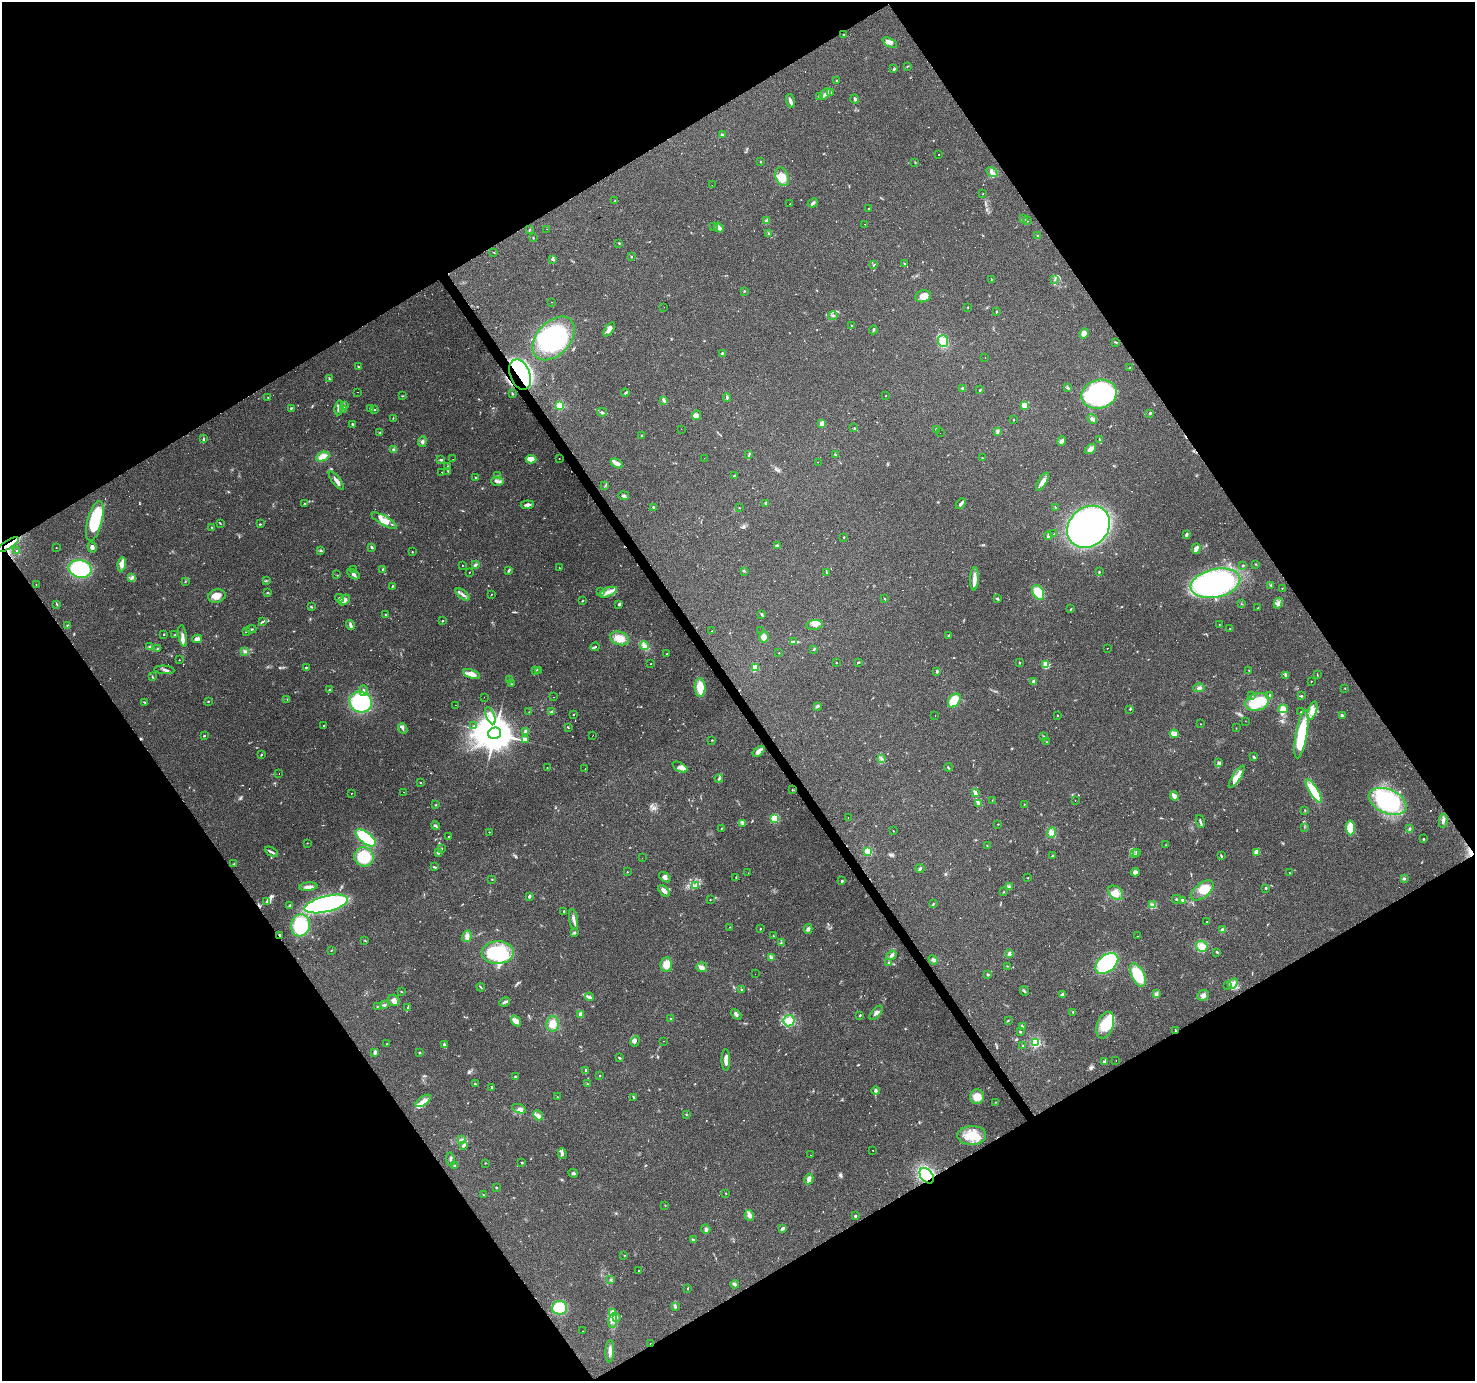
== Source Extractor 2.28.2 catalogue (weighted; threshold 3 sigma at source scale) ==
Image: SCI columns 1-5891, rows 178-5690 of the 5891 x 5804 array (HDU 1 of 3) = the unmasked area's bounding box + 8 px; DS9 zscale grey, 4 x 4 block average (1 PNG px = mean of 4 x 4 image px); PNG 1477 x 1383 px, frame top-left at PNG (2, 2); each listed source drawn as its Kron ellipse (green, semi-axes under 4 px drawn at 4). Shown black and unused: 49% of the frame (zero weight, under 2 of 3 exposures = <1% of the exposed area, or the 3 px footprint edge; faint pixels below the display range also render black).
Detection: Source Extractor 2.28.2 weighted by HDU 2 'WHT'. Background 0.0956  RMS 0.0068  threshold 0.0306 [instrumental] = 3 sigma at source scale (4.5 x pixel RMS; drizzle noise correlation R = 1.50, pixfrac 1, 0.0396/0.0396 arcsec/px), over >= 5 px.
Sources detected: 740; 6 too faint to see at this stretch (4 x 4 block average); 4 inside a brighter object's white glare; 69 cosmic-ray / hot-pixel residue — neither listed nor drawn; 12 coinciding with a brighter row at this scale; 47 inside a brighter listed object's ellipse — not listed separately; of the other 602, all 500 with FLUX_AUTO >= 1.34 (the completeness limit of this list) listed and drawn (102 fainter detections not listed), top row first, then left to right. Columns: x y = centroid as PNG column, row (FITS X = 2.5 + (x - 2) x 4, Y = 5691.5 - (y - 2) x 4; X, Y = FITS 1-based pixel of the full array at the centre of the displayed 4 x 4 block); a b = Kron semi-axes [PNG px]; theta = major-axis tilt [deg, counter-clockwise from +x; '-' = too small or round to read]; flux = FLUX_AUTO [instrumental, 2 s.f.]
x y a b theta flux
843 35 3 2 - 3.6
890 43 8 4 -26 20
907 66 3 2 - 2.3
894 69 4 2 - 5.6
837 81 2 2 - 1.9
831 92 2 2 - 2.1
825 94 6 3 46 13
819 97 3 2 - 4.3
855 99 4 3 - 6.6
790 101 7 3 -75 12
722 135 2 2 - 15
939 155 2 2 - 5.8
761 162 2 2 - 2.3
915 162 2 2 - 1.6
992 172 6 3 -30 15
782 177 9 6 -66 57
712 185 2 2 - 3.2
983 193 2 2 - 1.5
615 201 2 2 - 2.4
813 203 5 3 - 8
790 204 2 2 - 2.6
869 208 2 2 - 1.8
1024 218 2 2 - 1.6
766 221 4 3 - 8.6
1027 221 2 2 - 1.6
865 224 2 2 - 1.5
714 226 2 2 - 1.9
719 228 5 3 - 14
529 229 3 2 - 3.2
547 229 2 2 - 3.9
769 233 3 2 - 3.6
1038 236 2 2 - 3.8
533 238 2 2 - 2.5
619 243 3 2 - 3.4
494 252 3 2 - 1.6
631 256 2 2 - 3.2
553 259 4 3 - 6.5
904 263 2 2 - 2.5
874 265 3 2 - 3.1
991 279 2 2 - 1.6
1055 280 4 2 - 3.2
744 291 2 2 - 1.5
923 296 8 6 12 36
552 302 2 2 - 1.7
664 307 2 2 - 1.4
968 307 2 2 - 1.6
996 312 2 2 - 2
833 315 5 2 - 4.4
851 325 2 2 - 2
609 329 8 3 55 18
873 330 4 2 - 5
1084 333 5 4 - 20
554 338 25 16 47 380
943 341 6 5 - 39
1116 342 3 2 - 3.2
723 354 3 2 - 11
985 357 2 2 - 7.3
358 367 2 2 - 2.9
1130 368 4 2 - 1.9
520 375 16 10 -67 1200
329 378 2 2 - 3
1067 387 4 2 - 4.3
963 388 3 2 - 7.5
980 390 4 2 - 4.1
357 392 2 2 - 38
512 393 2 2 - 1.6
625 393 4 2 - 4.5
1099 394 18 14 14 690
403 396 2 2 - 2.4
886 396 2 2 - 1.8
268 397 3 2 - 2.4
727 398 4 2 - 5
664 401 4 2 - 4.4
560 405 2 2 - 320
1025 405 2 2 - 150
345 406 2 2 - 2.6
291 408 3 2 - 3.5
339 408 7 3 81 25
370 408 3 2 - 1.8
343 409 2 2 - 1.6
374 410 2 2 - 2.5
602 412 5 2 - 5.6
1150 413 3 2 - 5.9
697 415 5 4 - 13
393 418 2 2 - 1.9
1092 419 5 3 - 13
1013 420 2 2 - 1.8
822 424 2 2 - 77
353 425 2 2 - 3.2
854 428 2 2 - 1.7
681 429 2 2 - 1.3
936 429 2 2 - 3
997 431 3 3 - 5.1
380 433 2 2 - 1.7
940 433 2 2 - 1.6
642 435 3 2 - 2.4
203 439 4 2 - 4.6
1099 439 3 2 - 4
1062 441 5 3 - 8
422 442 5 3 - 10
1090 449 6 3 37 29
394 450 4 3 - 6.8
835 454 2 2 - 4.4
749 455 2 2 - 2.2
323 457 7 4 24 34
559 458 2 2 - 4.7
704 458 2 2 - 2.3
982 458 2 2 - 2.8
453 459 2 2 - 2.5
531 459 5 3 - 40
441 460 4 2 - 6.1
818 462 2 2 - 4.1
617 463 6 3 -28 29
447 466 2 2 - 2.6
448 471 2 2 - 1.7
442 472 2 2 - 5.8
498 476 2 2 - 2.6
734 476 2 2 - 5.6
476 478 2 2 - 2.9
336 480 11 3 -53 18
497 481 6 3 -5 13
1042 482 10 4 58 23
605 486 2 2 - 1.4
624 496 5 3 - 8.9
766 503 2 2 - 12
304 504 3 2 - 2.2
961 504 6 2 49 16
527 505 6 3 6 13
653 507 2 2 - 5.8
1055 507 2 2 - 4.2
739 508 2 2 - 1.6
95 521 20 7 75 250
384 521 14 4 -30 50
220 523 2 2 - 2.2
260 524 2 2 - 1.8
212 527 3 2 - 2.8
1088 527 23 19 43 1500
1054 534 2 2 - 16
1186 535 4 2 - 9.3
1048 536 4 3 - 6.3
844 537 2 2 - 2.2
8 545 12 4 32 39
777 546 3 2 - 13
92 547 5 3 - 11
372 547 3 2 - 5.7
56 548 2 2 - 1.5
1196 549 5 3 - 17
17 551 3 2 - 2.7
320 551 2 2 - 2.8
412 552 2 2 - 2.3
122 564 7 3 83 34
1255 564 3 2 - 2.3
463 565 2 2 - 1.6
475 565 3 2 - 7.8
1243 565 3 2 - 2.7
559 568 2 2 - 4.7
80 569 11 8 -14 300
382 569 3 2 - 3.3
354 570 2 2 - 4.1
508 571 3 2 - 4.3
744 571 2 2 - 3.2
469 572 2 2 - 11
827 572 2 2 - 2.3
1099 572 2 2 - 3
354 574 7 3 -32 11
337 575 2 2 - 1.3
132 577 2 2 - 3.6
974 579 12 3 88 26
266 581 2 2 - 1.5
185 582 2 2 - 1.9
1215 583 25 14 12 820
36 584 2 2 - 1.4
1271 585 3 2 - 3.8
392 586 3 2 - 4.1
1282 588 2 2 - 1.6
601 592 3 2 - 3.8
608 592 9 3 23 21
1038 592 8 5 -58 80
267 593 2 2 - 2.3
463 594 8 3 -40 15
491 595 2 2 - 1.4
217 596 9 6 13 31
340 598 4 3 - 8.4
885 598 2 2 - 2
997 599 3 2 - 3.9
344 600 6 4 39 21
583 601 4 2 - 2.7
1278 603 5 3 - 14
57 604 3 2 - 2.6
619 604 4 2 - 4.4
1241 604 2 2 - 1.6
312 607 2 2 - 1.5
1258 608 3 2 - 3.3
1071 609 3 2 - 2.5
761 614 3 2 - 3.2
385 615 3 2 - 3.2
443 621 2 2 - 2.3
262 622 4 2 - 4.6
67 625 2 2 - 2.3
350 625 5 3 - 8.3
815 625 8 5 8 23
1219 625 2 2 - 1.4
251 629 5 2 - 5.3
1230 629 2 2 - 2.3
247 631 3 2 - 2.7
712 631 2 2 - 4.2
761 631 2 2 - 5.8
164 634 2 2 - 4.5
175 635 2 2 - 2.3
949 635 3 2 - 5.5
183 636 11 2 -81 14
764 637 5 5 - 18
620 638 10 6 -18 51
197 639 5 3 - 21
794 642 2 2 - 3
644 646 4 2 - 11
150 647 4 2 - 6.2
595 647 4 2 - 4.2
1107 648 2 2 - 9.1
157 649 2 2 - 2.3
814 649 3 2 - 4.1
245 651 2 2 - 4.4
779 653 2 2 - 1.6
667 654 2 2 - 3.8
179 660 2 2 - 1.5
858 662 3 2 - 3.7
836 663 2 2 - 2
1020 663 2 2 - 2.2
651 664 2 2 - 1.5
1046 665 2 2 - 210
306 667 2 2 - 6.5
755 668 2 2 - 150
164 670 10 2 -5 9.2
536 670 2 2 - 2.6
538 670 4 2 - 4.6
937 671 2 2 - 22
1249 671 3 2 - 3
472 674 9 4 -18 34
1317 675 3 2 - 2.1
1286 676 4 3 - 6.7
152 677 3 2 - 2.8
510 680 2 2 - 2.9
1311 681 2 2 - 4.2
1034 682 2 2 - 47
511 684 2 2 - 2
700 688 9 5 -89 73
1199 688 6 2 3 8.3
1345 688 2 2 - 1.7
329 690 2 2 - 2.7
363 691 5 2 - 8.4
1251 695 2 2 - 3.2
1270 695 2 2 - 6.6
1301 696 2 2 - 3.7
484 697 2 2 - 2.6
554 697 2 2 - 5.2
287 699 2 2 - 2.5
208 701 2 2 - 2.6
954 701 8 5 54 110
361 702 11 10 - 390
1257 702 12 8 18 130
145 703 3 2 - 3.9
455 705 2 2 - 1.4
817 706 3 2 - 8.6
1130 709 2 2 - 2.4
1283 709 4 4 - 12
1312 711 9 4 72 27
529 712 3 2 - 1.9
552 712 3 3 - 6.5
1301 712 2 2 - 7
573 715 2 2 - 3.1
1057 715 2 2 - 1.6
1342 715 4 2 - 7.2
490 716 9 3 -66 19
935 716 2 2 - 3.6
1245 721 2 2 - 1.7
1201 724 2 2 - 1.4
324 726 2 2 - 2.1
474 726 2 2 - 2
568 728 4 2 - 2
1236 728 2 2 - 1.3
403 729 6 2 -68 7
526 732 2 2 - 53
495 733 7 5 15 14000
1174 734 4 4 - 32
1301 734 24 5 80 270
204 735 2 2 - 5.5
593 735 2 2 - 4.8
1044 737 2 2 - 2.8
525 739 4 3 - 18
712 740 2 2 - 2.5
1047 742 2 2 - 2
759 751 7 4 40 17
261 755 3 2 - 3
1254 757 3 2 - 5.6
881 758 3 2 - 4
1219 763 4 2 - 4
680 767 8 4 -28 18
948 767 4 2 - 3.6
547 768 2 2 - 1.4
585 769 2 2 - 2.5
279 773 2 2 - 5.5
1237 777 13 4 57 30
719 778 4 2 - 4.5
420 782 2 2 - 2.5
792 790 2 2 - 2
1314 791 14 4 -58 120
404 792 2 2 - 1.5
351 793 2 2 - 48
975 793 4 3 - 17
1174 796 4 2 - 33
992 800 2 2 - 1.5
1075 800 2 2 - 36
1388 801 20 12 -23 470
978 803 4 3 - 8
1024 804 2 2 - 1.4
436 805 2 2 - 2.2
1305 810 2 2 - 2.7
848 817 2 2 - 4.1
774 818 4 4 - 63
1443 821 7 3 81 10
1200 822 7 2 -72 7.9
742 823 4 2 - 3.1
998 824 2 2 - 1.3
436 826 5 3 - 7.6
1304 827 2 2 - 1.4
721 828 3 2 - 1.8
1350 828 7 4 -89 73
1409 829 3 2 - 5
893 831 2 2 - 1.5
489 832 2 2 - 1.5
1052 832 5 3 - 14
448 837 2 2 - 3.5
366 838 12 5 -38 210
1423 839 2 2 - 11
307 843 2 2 - 1.5
1166 845 2 2 - 1.5
987 846 3 2 - 2.3
441 848 2 2 - 3.3
868 851 2 2 - 250
271 852 7 2 -28 9
1136 852 2 2 - 2.8
1256 852 4 3 - 20
439 853 2 2 - 2.8
1135 854 3 2 - 2.6
1053 855 2 2 - 2.3
1221 856 3 2 - 3.5
364 857 10 9 - 130
642 858 2 2 - 1.4
234 864 2 2 - 3
434 867 3 2 - 4.4
920 868 4 2 - 6.6
627 872 2 2 - 2
1135 872 4 4 - 14
748 873 2 2 - 3.9
1289 873 2 2 - 1.3
665 877 6 3 -37 10
736 877 2 2 - 2.8
1028 878 2 2 - 1.7
492 879 2 2 - 2
1404 879 3 2 - 3.4
842 881 2 2 - 9.8
696 885 4 2 - 4.5
1010 886 3 2 - 2.8
308 887 9 3 5 17
1266 888 3 2 - 4.4
1202 890 13 7 39 72
664 891 7 3 -48 13
1004 892 2 2 - 1.5
1116 893 8 6 -42 30
529 896 3 2 - 10
1176 899 4 2 - 6.2
710 900 2 2 - 1.4
1183 900 2 2 - 9
267 901 4 3 - 6.7
326 904 22 8 14 850
933 904 3 2 - 2.4
1152 904 3 2 - 4
290 906 2 2 - 6.1
564 911 2 2 - 3.5
573 919 10 3 -80 14
1207 922 2 2 - 2.2
300 925 11 9 81 170
730 927 2 2 - 1.5
760 929 2 2 - 5
808 929 5 3 - 9.2
1222 930 4 3 - 9.1
575 932 4 2 - 4.4
280 935 2 2 - 3.5
773 935 2 2 - 1.3
467 936 6 4 80 15
1137 936 2 2 - 2.2
365 940 3 2 - 2.6
781 942 2 2 - 1.8
1202 946 6 5 - 33
332 950 2 2 - 2.1
1217 952 2 2 - 5.6
498 953 16 11 1 240
1009 954 2 2 - 47
891 955 5 3 - 11
771 957 3 2 - 4.2
933 960 5 3 - 9.2
889 962 3 2 - 3.7
1107 963 13 8 40 410
666 964 7 6 - 46
1007 966 3 2 - 2
702 967 5 5 - 17
755 974 2 2 - 1.8
988 974 4 2 - 4.6
1138 975 12 6 -64 130
1233 984 6 4 50 16
1228 985 2 2 - 2
481 987 4 2 - 3
741 989 2 2 - 2.6
1024 991 5 2 - 4.6
402 992 2 2 - 1.9
1062 994 3 3 - 11
1156 994 2 2 - 3.4
1203 995 6 5 - 14
589 997 4 3 - 11
394 1000 6 5 - 20
505 1002 5 3 - 7.9
384 1005 3 3 - 6.2
378 1006 2 2 - 1.8
408 1007 3 2 - 3.8
1073 1012 2 2 - 2.5
876 1013 8 3 50 13
581 1014 3 2 - 19
736 1014 6 2 -44 7.9
860 1015 3 2 - 3.1
670 1018 2 2 - 4.2
516 1021 6 4 -55 21
789 1021 6 5 - 27
1008 1021 3 2 - 2.3
553 1024 8 6 78 44
1105 1025 14 8 70 130
1022 1026 3 2 - 5.2
1175 1030 2 2 - 4.3
1020 1032 2 2 - 4.1
635 1041 6 2 69 5.7
664 1041 2 2 - 4.6
1035 1043 2 2 - 510
387 1044 2 2 - 1.9
444 1045 3 2 - 19
1023 1046 2 2 - 1.8
375 1052 2 2 - 41
419 1053 3 2 - 3.8
619 1058 3 2 - 4.4
726 1060 10 3 -89 27
1116 1060 2 2 - 1.6
1104 1061 3 2 - 6.8
586 1070 3 2 - 6.6
515 1076 2 2 - 3.7
600 1076 2 2 - 4.6
475 1084 3 2 - 3
588 1084 3 2 - 2.4
492 1087 4 2 - 2.9
876 1091 4 3 - 10
557 1097 2 2 - 1.5
977 1097 7 7 - 44
634 1098 3 2 - 2.6
423 1101 9 3 36 22
995 1102 2 2 - 1.5
519 1109 7 4 -21 14
538 1115 5 3 - 13
686 1115 2 2 - 1.5
972 1135 14 9 1 75
461 1140 3 2 - 4.9
464 1145 3 2 - 5.5
873 1150 2 2 - 10
562 1153 5 3 - 10
811 1155 2 2 - 3.4
450 1159 7 2 -80 6
485 1163 2 2 - 2
522 1163 2 2 - 3.1
454 1165 3 2 - 1.9
573 1173 5 2 - 8.6
927 1176 9 6 -50 260
809 1179 5 4 - 20
496 1187 2 2 - 3.5
726 1193 2 2 - 2.3
483 1195 2 2 - 2.6
665 1205 2 2 - 1.5
749 1215 5 4 - 15
855 1216 2 2 - 5.9
706 1229 5 3 - 8.5
782 1229 4 3 - 7.5
693 1240 2 2 - 2.9
624 1255 2 2 - 1.8
638 1270 2 2 - 12
610 1279 3 2 - 3.6
735 1284 4 2 - 5.4
688 1288 3 2 - 2.5
675 1307 4 2 - 4.9
559 1308 8 6 4 130
613 1312 4 3 - 8.3
617 1317 4 2 - 4.8
613 1320 7 4 79 21
583 1331 2 2 - 1.4
650 1343 2 2 - 39
610 1351 11 3 87 17
Overlapping masked pixels (flux is a lower limit): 5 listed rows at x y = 520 375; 8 545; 280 935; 1175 1030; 927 1176
Diffuse or blended objects may show on this block-average render without a row.